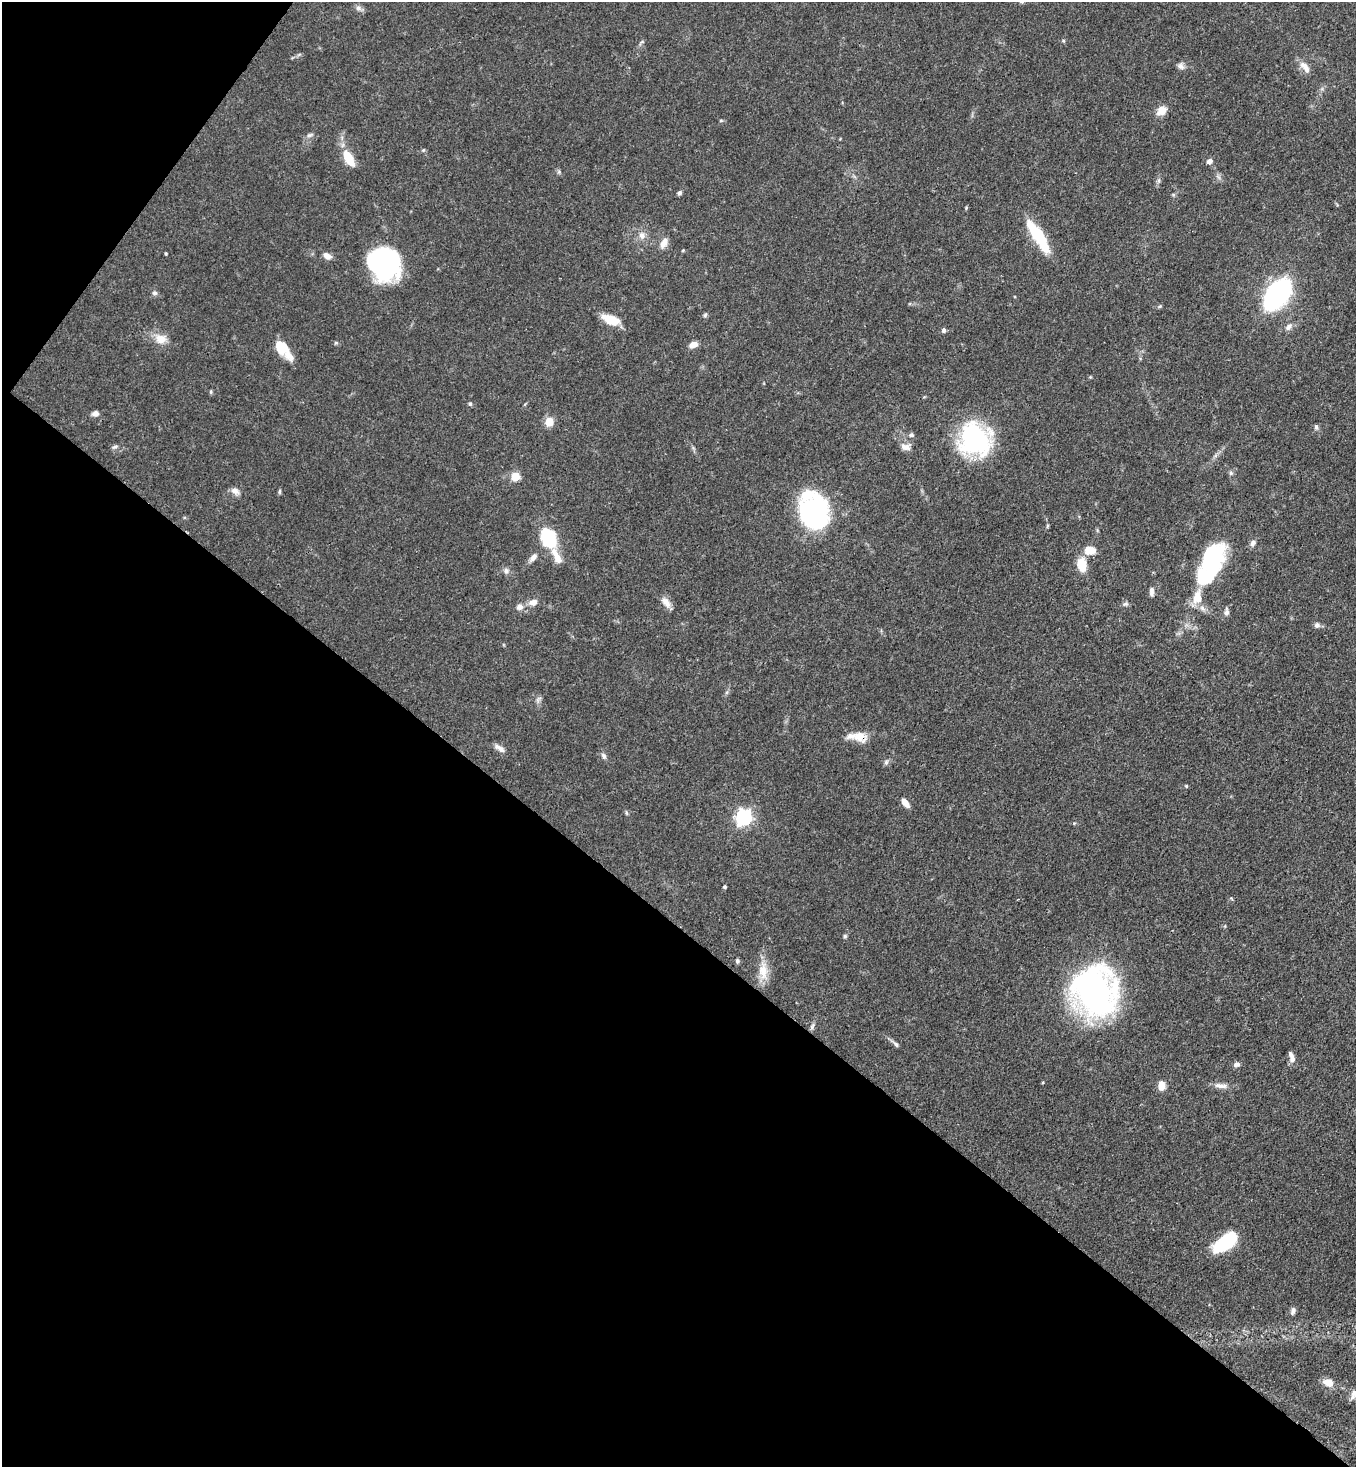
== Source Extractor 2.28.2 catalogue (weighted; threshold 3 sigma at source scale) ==
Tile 9 of 4 x 4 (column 1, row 3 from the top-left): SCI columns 225-1578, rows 1529-2993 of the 6011 x 5988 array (HDU 1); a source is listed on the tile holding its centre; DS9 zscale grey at full resolution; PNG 1358 x 1469 px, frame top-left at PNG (2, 2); no overlay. Shown black and unused: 40% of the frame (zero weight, under 3 of 4 exposures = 7% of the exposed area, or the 3 px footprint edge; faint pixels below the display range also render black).
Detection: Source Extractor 2.28.2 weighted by HDU 2 'WHT'; one run over the whole footprint, this tile lists its part. Background 0.0833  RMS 0.0039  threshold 0.0174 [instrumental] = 3 sigma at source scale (4.5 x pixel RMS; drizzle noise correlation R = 1.50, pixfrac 1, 0.05/0.05 arcsec/px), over >= 5 px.
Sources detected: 85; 2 inside a brighter object's white glare — not listed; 3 inside a brighter listed object's ellipse — not listed separately; the other 80 listed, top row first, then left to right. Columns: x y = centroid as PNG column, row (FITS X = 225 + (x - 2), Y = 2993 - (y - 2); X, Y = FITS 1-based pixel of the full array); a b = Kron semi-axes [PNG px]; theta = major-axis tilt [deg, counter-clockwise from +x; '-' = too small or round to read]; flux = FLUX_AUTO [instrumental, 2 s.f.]
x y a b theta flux
358 8 9 6 -17 1.3
1181 66 10 7 -33 1.5
1305 67 19 8 -53 3.3
1162 110 11 8 39 4.4
309 135 10 4 21 0.95
423 150 5 4 - 0.44
349 158 19 9 -59 8.8
1209 161 7 6 - 1.5
559 172 6 4 -73 0.65
679 193 6 5 - 0.87
642 235 10 9 - 2.3
1038 236 41 11 -57 18
664 243 15 8 63 2.6
683 250 4 3 - 0.36
166 253 4 3 - 0.43
327 256 11 7 -34 2.2
381 263 30 27 16 57
154 293 7 6 - 0.99
1277 294 21 11 53 120
1160 306 5 4 - 0.51
705 315 7 4 46 0.63
611 320 18 9 -21 9.3
1289 327 11 6 45 1.6
944 330 6 5 - 0.87
161 339 16 12 -15 5
693 345 10 7 22 2.5
280 347 16 11 -74 7.6
211 392 6 4 85 0.52
470 404 5 5 - 0.63
95 413 8 6 7 1.6
549 422 8 7 - 5.5
1316 427 7 5 -89 0.82
911 435 6 6 - 0.83
974 439 29 27 -49 65
115 447 8 4 18 0.8
905 447 14 8 -12 2.5
1231 473 6 5 - 0.74
515 476 5 5 - 12
235 491 10 8 -33 2.2
280 492 7 3 81 0.54
813 510 30 25 -76 71
1047 526 6 4 88 0.46
548 537 22 15 -64 21
1253 543 9 7 59 1.4
1090 550 13 9 1 5.3
533 557 12 7 52 2
1211 558 35 23 58 35
1082 564 14 10 -84 7.4
506 571 8 7 - 1.3
1152 592 11 5 89 1.5
1197 597 19 12 77 6.5
533 602 12 8 15 2.6
666 602 16 7 -52 3
1125 604 7 5 14 0.9
519 607 8 8 - 2.1
1226 612 11 6 79 1.4
1317 625 7 7 - 1.2
859 737 22 13 -17 5.8
499 748 15 6 -32 2.1
604 756 9 6 -62 1.1
886 762 7 5 74 0.97
1186 786 4 4 - 0.4
905 803 12 6 -52 3
626 812 6 4 -72 0.55
744 817 7 7 - 100
724 887 4 4 - 0.61
845 936 5 5 - 0.6
737 961 6 5 - 0.79
763 971 24 13 -88 6.9
1095 991 37 30 -77 160
812 1026 9 5 64 0.99
896 1044 10 5 -47 1.1
1292 1059 10 8 76 1.7
1236 1065 9 6 9 1.3
1161 1085 11 8 88 3.4
1221 1086 22 6 -5 2.7
1225 1243 24 11 39 28
1293 1311 9 5 75 1.3
1328 1383 15 9 -20 3.4
1354 1394 13 7 68 2.1
Overlapping masked pixels (flux is a lower limit): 1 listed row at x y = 859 737
Isophote crosses this tile's border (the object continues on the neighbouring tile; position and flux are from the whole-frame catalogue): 1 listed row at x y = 1354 1394